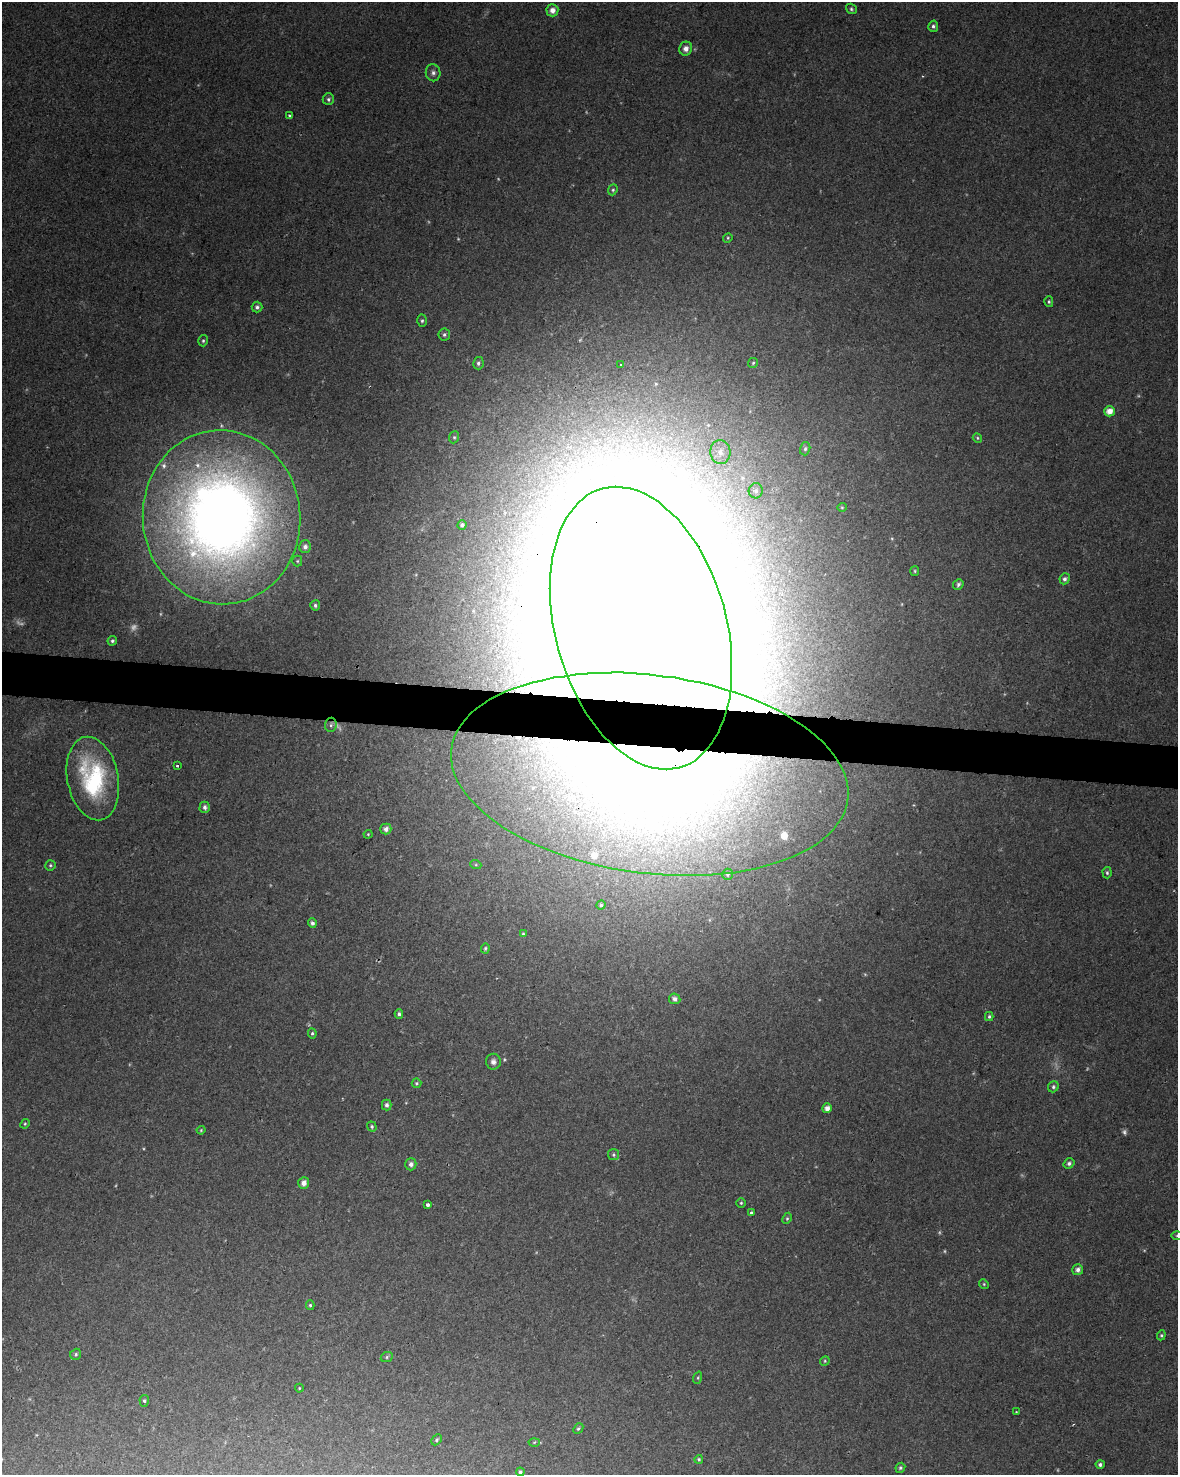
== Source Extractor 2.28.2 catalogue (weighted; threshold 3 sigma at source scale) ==
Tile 6 of 4 x 3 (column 2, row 2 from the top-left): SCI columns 1186-2361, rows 1761-3233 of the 4715 x 4936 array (HDU 1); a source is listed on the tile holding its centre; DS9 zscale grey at full resolution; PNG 1180 x 1477 px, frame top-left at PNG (2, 2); each listed source drawn as its Kron ellipse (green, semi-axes under 4 px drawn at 4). Shown black and unused: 3% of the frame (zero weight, under 2 of 3 exposures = <1% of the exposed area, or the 3 px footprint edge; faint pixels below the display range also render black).
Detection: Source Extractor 2.28.2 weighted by HDU 2 'WHT'; one run over the whole footprint, this tile lists its part. Background 0.0562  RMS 0.0069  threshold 0.0308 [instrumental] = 3 sigma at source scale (4.5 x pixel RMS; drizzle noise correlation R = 1.50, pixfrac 1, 0.0396/0.0396 arcsec/px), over >= 5 px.
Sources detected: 106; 10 too faint to see at this stretch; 2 inside a brighter object's white glare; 1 cosmic-ray / hot-pixel residue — neither listed nor drawn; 5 inside a brighter listed object's ellipse — not listed separately; the other 88 listed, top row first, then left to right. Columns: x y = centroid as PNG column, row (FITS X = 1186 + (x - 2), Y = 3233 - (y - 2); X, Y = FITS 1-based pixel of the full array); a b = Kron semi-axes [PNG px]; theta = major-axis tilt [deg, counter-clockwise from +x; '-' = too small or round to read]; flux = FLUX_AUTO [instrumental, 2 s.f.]
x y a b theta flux
851 9 6 5 - 1.3
552 10 6 6 - 4.7
933 26 6 5 - 1.6
686 49 7 6 - 3.9
433 73 8 7 - 2.5
328 99 6 6 - 1.6
289 115 3 3 - 1.6
613 190 6 4 67 1.1
728 238 5 4 - 0.86
1049 302 5 4 - 1.1
257 307 5 5 - 1.9
422 321 6 5 - 1.3
444 335 6 6 - 1.6
203 341 6 4 76 1.2
478 363 6 5 - 1.7
753 363 5 5 - 1
621 364 3 2 - 0.56
1109 411 5 5 - 7
454 437 6 5 - 1.1
977 438 5 4 - 0.86
805 449 7 5 75 1.6
720 452 12 10 -86 7.9
756 491 7 7 - 2.6
842 507 5 4 - 0.8
221 517 87 79 -86 780
462 525 4 4 - 2
305 547 6 6 - 2.9
297 561 5 5 - 1.1
915 571 5 4 - 0.85
1065 579 5 5 - 2
958 584 6 5 - 1.7
315 605 5 5 - 1.6
641 628 145 85 -74 14000
112 641 5 4 - 1.4
331 725 7 6 - 1.9
177 766 3 3 - 3.1
650 774 200 99 -7 1300
93 779 42 25 -79 74
205 807 6 5 - 2.2
386 829 5 5 - 3.1
368 834 4 4 - 0.7
50 865 5 5 - 1.2
476 865 6 4 -18 0.87
1107 873 6 4 -88 1.2
727 874 5 5 - 1.6
601 905 5 4 - 1.4
312 923 5 4 - 2
523 934 4 4 - 1.2
485 948 5 4 - 0.96
675 999 6 5 - 2.6
399 1014 4 4 - 1.6
989 1016 4 3 - 1.1
312 1033 5 4 - 1.1
493 1062 8 7 - 3
416 1083 5 5 - 1
1053 1087 6 5 - 1.4
387 1105 5 5 - 2.1
827 1108 5 5 - 4.1
25 1124 5 4 - 0.91
372 1127 5 4 - 1.2
201 1130 4 3 - 0.73
613 1155 5 5 - 1.1
1069 1163 5 5 - 1.8
411 1164 6 5 - 2.8
304 1183 6 5 - 4.4
741 1203 4 4 - 0.99
428 1205 4 3 - 2.8
751 1213 3 3 - 3.3
787 1218 6 4 64 1.1
1177 1235 5 3 - 0.87
1078 1270 5 5 - 2.9
984 1284 5 4 - 0.84
310 1305 5 4 - 1.1
1161 1335 5 4 - 0.99
76 1354 6 5 - 1.3
387 1357 6 5 - 1.1
825 1361 5 4 - 0.91
698 1378 6 4 71 0.86
299 1388 4 4 - 0.63
144 1401 6 4 -85 1.2
1016 1412 3 3 - 0.57
578 1429 6 4 48 1.2
437 1440 6 4 44 1.2
534 1442 5 3 - 0.74
699 1459 4 4 - 1
1100 1464 4 4 - 1.7
900 1468 5 4 - 1.2
520 1472 4 4 - 1.4
Overlapping masked pixels (flux is a lower limit): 2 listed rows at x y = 641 628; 650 774
Isophote crosses this tile's border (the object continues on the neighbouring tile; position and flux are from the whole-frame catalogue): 1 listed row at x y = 1177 1235